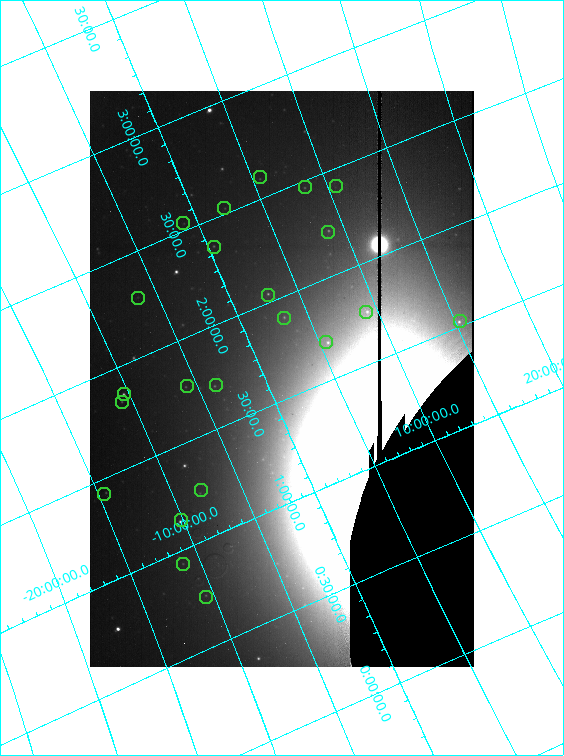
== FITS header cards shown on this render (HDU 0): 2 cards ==
NAXIS1  =                  384 /
NAXIS2  =                  576 /

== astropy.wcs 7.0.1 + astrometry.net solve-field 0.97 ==
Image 384 x 576 px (HDU 0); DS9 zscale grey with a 90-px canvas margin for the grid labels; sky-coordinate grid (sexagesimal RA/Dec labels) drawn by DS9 from the SOLVED WCS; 22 Tycho-2 reference stars matched to detected sources circled (green)
Header WCS: none
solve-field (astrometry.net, Tycho-2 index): SOLVED blind (the file carries no WCS)
Solved WCS: RA---TAN-SIP/DEC--TAN-SIP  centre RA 01:36:26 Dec +01:12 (24.11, +1.19 deg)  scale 279 x 283 arcsec/px (non-square pixels)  FOV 1785.5' x 2713.7'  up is +67 deg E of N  parity normal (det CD < 0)
(file carries no celestial WCS; the grid is the blind solution)
Tycho-2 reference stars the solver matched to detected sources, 22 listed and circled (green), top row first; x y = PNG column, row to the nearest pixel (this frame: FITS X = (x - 90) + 1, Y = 576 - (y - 91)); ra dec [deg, ICRS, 3 dp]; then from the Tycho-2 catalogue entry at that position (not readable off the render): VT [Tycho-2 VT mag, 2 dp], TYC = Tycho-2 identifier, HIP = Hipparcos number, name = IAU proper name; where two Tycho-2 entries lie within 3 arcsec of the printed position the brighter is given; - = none
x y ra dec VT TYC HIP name
260 177 38.969 +5.593 4.97 52-1681-1 12093 -
336 186 36.204 +10.611 5.46 635-692-1 11249 -
305 187 37.040 +8.460 4.26 632-1491-1 11484 -
224 208 37.875 +2.267 5.41 46-1631-1 11738 -
183 223 38.039 -1.035 5.47 4698-1302-1 11791 -
328 232 33.250 +8.847 4.45 631-1493-1 10324 -
214 247 35.486 +0.396 5.49 39-1275-1 11021 -
268 295 30.512 +2.764 4.10 40-1338-1 9487 Alrescha
138 298 34.246 -6.422 5.61 4696-1076-1 10642 -
366 312 26.348 +9.158 4.37 622-574-1 8198 Torcular
284 318 28.389 +3.188 4.71 33-1213-1 8833 -
460 321 22.871 +15.346 3.71 1198-1597-1 7097 Alpherg
326 342 25.358 +5.488 4.59 35-435-1 7884 -
216 385 25.681 -3.690 5.14 4685-2579-1 7999 -
187 386 26.497 -5.733 5.53 4688-2415-1 8230 -
124 394 27.865 -10.335 3.85 5278-2437-1 8645 Baten Kaitos
122 402 27.396 -10.686 4.69 5278-2438-1 8497 -
201 490 18.600 -7.923 5.19 5273-2653-1 5799 -
104 494 21.405 -14.599 5.05 5276-2116-1 6670 -
181 520 17.147 -10.182 3.57 5273-2657-1 5364 -
183 564 14.006 -11.267 5.51 5272-121-1 4371 -
206 597 11.048 -10.610 4.88 5269-2450-1 3455 -